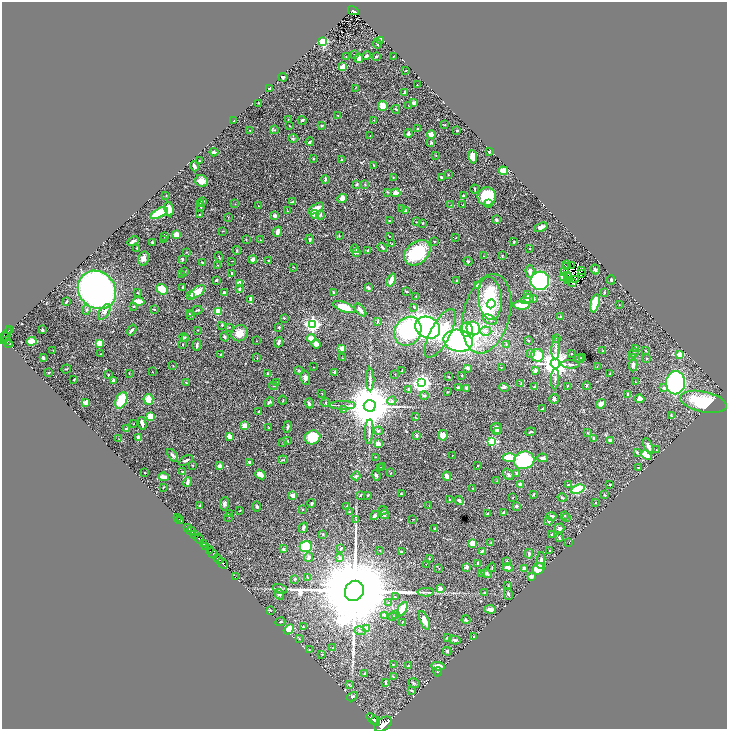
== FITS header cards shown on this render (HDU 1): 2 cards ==
NAXIS1  =                 1450
NAXIS2  =                 1453

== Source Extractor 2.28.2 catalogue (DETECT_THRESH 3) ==
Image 1450 x 1453 px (HDU 1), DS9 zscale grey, zoomed out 1/2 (1 PNG px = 2 x 2 image px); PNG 729 x 731 px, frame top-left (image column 2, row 1453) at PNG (2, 2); each listed source drawn as its Kron ellipse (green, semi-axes under 4 px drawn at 4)
Background 0.546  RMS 0.017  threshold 0.0514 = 3 sigma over >= 5 px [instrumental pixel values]
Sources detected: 563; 46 cannot appear on this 1/2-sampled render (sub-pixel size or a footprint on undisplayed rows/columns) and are neither listed nor drawn; of the other 517, the 500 brightest by FLUX_AUTO listed and drawn (17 fainter detections omitted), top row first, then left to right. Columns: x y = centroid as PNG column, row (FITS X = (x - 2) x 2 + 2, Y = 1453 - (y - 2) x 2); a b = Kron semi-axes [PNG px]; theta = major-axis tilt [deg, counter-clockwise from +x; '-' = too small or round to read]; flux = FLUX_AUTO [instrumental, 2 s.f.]
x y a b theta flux
353 11 6 2 -29 260
381 41 3 2 - 11
323 42 3 3 - 210
377 43 5 2 - 6.4
355 54 2 1 - 1.1
366 55 5 3 - 5
376 56 3 2 - 2.5
393 56 2 2 - 1
346 57 2 2 - 1.4
359 58 4 3 - 29
343 67 4 3 - 24
406 70 2 1 - 1.2
283 77 4 3 - 4.6
417 85 2 1 - 1.8
269 88 2 2 - 3.8
355 88 3 2 - 1.4
405 93 3 2 - 11
259 103 2 2 - 1.6
413 103 4 3 - 6.5
409 105 2 1 - 1.3
383 106 5 4 - 39
396 109 4 2 - 2.2
338 116 2 2 - 1.5
288 119 2 2 - 1.2
302 120 4 4 - 4.5
374 120 2 2 - 1.6
234 121 2 2 - 1.4
445 125 3 2 - 2
289 126 2 2 - 1.5
322 126 3 2 - 5.5
418 129 2 2 - 3.2
250 130 2 2 - 4.4
274 130 4 3 - 3
457 131 2 2 - 11
408 133 4 3 - 8.6
431 135 4 4 - 21
370 136 2 2 - 1.2
293 138 5 3 - 2.6
310 142 4 3 - 4.8
431 143 4 3 - 3.9
214 152 4 3 - 10
489 152 3 2 - 2.8
436 155 3 2 - 1.5
473 157 7 4 -83 26
313 159 3 2 - 1.7
199 160 3 3 - 2.2
342 160 4 2 - 3.1
374 165 2 2 - 2.9
194 166 5 2 - 8.9
503 171 4 3 - 64
448 175 2 2 - 1.2
393 177 3 2 - 2
441 177 3 2 - 4.3
325 179 4 2 - 4.4
201 181 6 5 - 29
356 184 4 2 - 3.5
365 184 3 2 - 2.5
475 189 4 2 - 3.1
388 192 3 3 - 2.3
396 193 5 4 - 22
166 195 3 2 - 1.9
464 196 2 2 - 13
487 197 9 9 - 150
342 198 5 4 - 17
202 201 3 2 - 4.2
293 202 4 2 - 5.6
201 203 3 3 - 2.6
235 204 2 2 - 1.1
488 204 4 2 - 6.3
451 205 2 2 - 1.2
463 205 3 2 - 3.1
258 206 2 1 - 1.3
200 207 4 2 - 1.9
402 208 3 2 - 1.8
169 209 7 4 -81 30
316 209 9 4 30 34
405 210 2 2 - 25
287 211 3 2 - 1.3
159 213 9 4 29 150
315 214 4 3 - 31
200 215 2 2 - 1.9
320 215 5 4 - 5.5
275 216 2 2 - 35
228 217 3 2 - 1.5
496 220 3 2 - 6.5
389 221 4 2 - 1.4
417 222 2 2 - 2.5
423 223 2 2 - 3.6
541 227 7 4 23 13
223 231 2 1 - 1.4
278 232 5 3 - 19
176 235 4 3 - 46
164 236 3 2 - 1.2
339 236 3 3 - 3
389 236 2 1 - 1.4
456 238 2 1 - 1
246 239 3 2 - 1.6
310 239 5 3 - 4
164 240 4 2 - 2.9
260 240 2 2 - 1.5
133 241 6 2 28 8.1
152 242 3 2 - 2.3
434 242 2 2 - 1.3
514 242 2 2 - 2
392 244 2 2 - 4.1
382 247 5 2 - 5.3
137 248 2 2 - 3.8
355 249 4 3 - 3.4
529 249 2 1 - 1.7
237 250 4 3 - 3
368 250 3 2 - 2.5
186 252 3 2 - 1.8
356 252 4 3 - 10
417 253 15 10 42 190
483 256 2 2 - 1.2
502 256 3 2 - 2.1
219 257 5 1 - 2
143 258 7 5 76 16
182 259 3 2 - 3.8
253 259 4 4 - 11
268 260 2 1 - 1.9
232 261 3 1 - 1.2
468 261 5 3 - 2.8
202 262 2 2 - 3.5
218 265 2 2 - 1.2
567 265 2 1 - 1.6
571 265 2 1 - 2.1
294 267 3 1 - 1.6
567 267 2 1 - 2
595 269 5 3 - 5.9
582 270 2 2 - 3.7
184 271 3 2 - 2.2
530 271 6 4 -86 14
564 271 2 1 - 1.9
232 273 3 2 - 3.2
182 274 3 2 - 1.9
581 274 2 1 - 1.6
567 276 2 1 - 4
563 277 4 3 - 17
568 278 2 1 - 1.3
576 279 2 1 - 1
216 280 3 2 - 4.3
391 280 7 3 64 29
567 280 4 1 - 6.5
611 280 4 3 - 4.1
457 281 3 2 - 2
540 281 9 9 - 480
573 282 2 1 - 2.1
239 283 4 3 - 30
478 286 3 3 - 21
183 287 3 3 - 3.6
368 288 3 3 - 6.8
162 289 6 4 -40 90
240 289 3 2 - 7.4
97 290 20 18 -45 1800
406 291 3 2 - 3.3
137 292 3 2 - 2.4
197 292 9 4 37 50
334 292 2 2 - 7.3
224 293 4 3 - 6.3
604 293 4 3 - 3.7
190 295 2 2 - 31
527 295 3 2 - 3.7
416 296 2 2 - 1.6
490 298 21 11 -84 220
251 299 4 2 - 12
527 299 6 4 22 8.9
534 299 3 2 - 6.9
67 301 2 2 - 4.1
139 301 5 3 - 66
595 303 9 3 77 120
491 304 4 4 - 29
522 305 8 3 -2 66
619 305 2 2 - 1.1
133 306 3 2 - 2
344 307 12 4 -20 65
414 307 3 2 - 4.5
154 309 3 2 - 2.3
86 310 5 4 - 5.9
198 310 5 2 - 3.5
360 310 8 3 -51 18
104 312 9 5 57 15
218 312 4 3 - 75
189 314 2 2 - 2.6
487 314 40 23 75 210
191 315 2 2 - 4.4
561 317 3 2 - 4.7
284 318 2 2 - 3.9
490 320 8 4 -25 7.2
378 321 3 3 - 4.4
313 324 4 4 - 970
222 325 2 2 - 9
229 327 3 3 - 2.1
279 327 2 2 - 9.3
428 328 13 10 -25 630
473 328 7 6 - 250
9 330 2 1 - 36
42 330 3 2 - 3.6
132 330 6 2 52 9.1
197 330 2 2 - 1.3
466 330 7 6 - 67
408 331 15 13 56 340
486 331 5 4 - 11
239 333 8 7 - 36
440 333 27 10 62 100
6 335 9 2 66 190
3 336 4 2 - 600
184 337 4 3 - 5.8
225 337 5 2 - 4
557 338 4 2 - 2.3
186 339 3 2 - 2.3
311 339 4 3 - 52
6 341 4 2 - 270
31 341 5 3 - 49
257 341 2 1 - 1.3
458 341 15 11 -12 610
528 341 2 2 - 1.8
279 342 5 3 - 9.7
8 343 4 2 - 150
99 343 4 3 - 51
183 344 3 2 - 2
316 344 5 4 - 19
506 344 3 3 - 2.6
197 345 6 2 87 6.9
342 348 4 4 - 13
556 348 11 3 87 9.7
636 348 4 3 - 7.3
53 350 2 2 - 1.4
603 351 2 2 - 7.5
646 351 2 2 - 2.7
531 353 4 3 - 5
634 353 5 3 - 3.4
101 354 2 1 - 1.1
221 354 2 2 - 3.4
571 354 3 2 - 1.2
537 355 6 6 - 88
680 355 4 3 - 57
582 357 2 2 - 2
43 358 3 2 - 9.7
257 358 3 2 - 2.2
343 358 3 2 - 2.3
633 358 3 3 - 13
647 358 2 2 - 1.6
579 359 5 2 - 2.3
555 364 5 4 - 5100
570 364 9 3 -2 8.2
633 365 6 3 87 10
173 366 2 2 - 1.6
597 366 2 2 - 1
313 367 2 2 - 1
501 367 2 1 - 2.1
467 368 4 2 - 5.6
66 369 5 2 - 2.2
402 370 2 1 - 1.7
299 371 5 4 - 3.8
535 371 3 3 - 13
49 372 2 2 - 3.7
152 372 2 1 - 1.2
335 372 3 2 - 11
129 373 2 2 - 1.1
268 374 3 2 - 3.1
395 374 2 2 - 1.6
610 374 3 2 - 1.9
108 375 3 2 - 2.7
462 375 2 1 - 1.7
448 377 2 2 - 1.5
305 378 7 5 -76 12
555 379 10 3 87 7.6
74 380 2 2 - 2.8
113 380 3 2 - 8.4
370 380 12 3 -89 8.8
276 382 3 2 - 2.6
636 382 3 1 - 1.3
186 383 3 2 - 2.7
422 383 4 4 - 1700
675 383 11 9 88 1000
521 384 4 2 - 2.8
273 386 4 2 - 2.1
567 386 3 2 - 1.3
586 386 4 3 - 3.8
458 387 3 2 - 6.9
504 387 5 4 - 4.7
535 387 2 2 - 7
467 388 3 2 - 11
664 388 3 3 - 8.6
409 389 4 3 - 3.3
447 392 2 2 - 2.1
322 394 2 1 - 1.8
424 395 4 2 - 5.2
628 395 4 2 - 6.1
148 399 5 5 - 41
554 399 5 4 - 7
640 399 5 4 - 13
121 400 9 5 66 100
283 400 4 2 - 1.7
392 401 4 4 - 5.2
86 402 3 3 - 27
269 402 5 3 - 5.2
703 402 24 10 -12 190
309 403 5 3 - 7.6
326 403 4 3 - 3.4
601 404 5 4 - 19
343 405 13 3 0 11
370 406 6 5 - 21000
542 409 4 2 - 2.9
343 410 3 3 - 4.2
259 411 2 2 - 4.9
671 415 4 2 - 4.4
151 417 4 4 - 67
415 417 2 2 - 1.9
142 423 6 3 -77 13
133 424 2 1 - 1
245 425 2 2 - 54
269 427 2 2 - 1.7
287 427 6 3 79 5.5
127 429 3 3 - 13
496 429 5 5 - 18
378 431 4 4 - 5.1
497 431 3 3 - 6
369 432 12 3 87 11
531 432 5 2 - 5.3
588 433 4 3 - 2.7
416 435 3 2 - 4.8
443 435 5 4 - 36
229 436 4 2 - 32
138 437 3 2 - 38
312 437 8 7 - 88
594 438 3 3 - 9.5
119 439 2 2 - 1
287 441 3 3 - 2.1
492 441 3 3 - 230
610 441 3 2 - 12
283 442 2 2 - 1
378 444 3 3 - 35
648 446 8 3 -66 19
656 450 2 2 - 1.2
637 452 4 3 - 3.5
173 455 7 4 -52 10
452 455 3 2 - 1
646 455 6 3 -40 74
375 457 2 1 - 1.2
509 457 7 3 -3 89
543 458 5 2 - 14
186 460 8 3 28 8.8
283 460 5 3 - 4.2
524 460 10 9 - 230
249 463 3 2 - 8.9
193 465 3 2 - 1.7
219 466 2 2 - 30
477 466 2 2 - 1.6
380 467 2 2 - 1.4
382 467 2 2 - 1.3
638 467 3 2 - 1.6
183 472 3 3 - 2.9
144 473 2 2 - 2.4
391 473 3 2 - 1.5
516 473 4 3 - 5.1
260 474 5 3 - 48
508 474 6 4 -52 6.4
376 475 5 4 - 5.2
356 476 4 3 - 5.5
447 476 5 3 - 18
164 477 5 3 - 30
497 481 3 2 - 2
187 482 5 3 - 12
521 484 3 2 - 7.6
568 485 3 2 - 3.4
610 485 2 2 - 2.9
163 487 2 2 - 1.8
473 489 3 3 - 3.6
578 489 7 4 23 230
401 494 2 2 - 2.2
533 494 2 2 - 5.2
361 495 3 2 - 1.6
368 495 3 3 - 2.3
605 495 4 2 - 2.1
293 496 4 3 - 21
513 498 3 2 - 1.7
562 498 4 2 - 3.6
449 499 3 2 - 2.7
459 500 4 3 - 11
312 503 4 3 - 5.3
596 503 2 2 - 2.7
224 504 7 4 86 7.7
200 506 3 2 - 3.1
257 506 5 3 - 5.1
346 506 4 2 - 2.5
429 506 2 2 - 1.1
517 506 2 2 - 14
240 510 2 1 - 1.9
303 510 3 2 - 1.7
383 510 4 3 - 14
350 512 3 2 - 1.6
503 513 3 2 - 5.7
229 514 3 2 - 3.3
488 514 3 2 - 1.7
374 515 5 3 - 7.4
384 515 5 4 - 12
565 515 2 2 - 4.7
551 516 5 3 - 17
177 517 2 1 - 21
229 517 3 2 - 1
567 518 3 2 - 1.5
179 519 2 1 - 11
413 519 3 1 - 1.2
356 520 3 2 - 2.4
181 521 2 1 - 43
548 521 4 3 - 3.8
187 527 2 1 - 170
303 528 5 3 - 7.6
435 528 3 2 - 4.3
560 528 5 4 - 9.4
191 531 4 2 - 1000
194 534 3 1 - 410
323 534 2 2 - 3.4
551 535 2 2 - 4.9
559 538 3 3 - 5.7
199 539 5 2 - 1700
569 542 2 1 - 1.1
203 543 4 2 - 500
473 543 3 3 - 51
491 543 4 2 - 1.7
206 546 4 2 - 500
306 547 6 5 - 160
341 548 3 2 - 4.9
283 549 3 3 - 6.6
209 550 3 1 - 260
550 550 2 2 - 1.3
380 551 3 2 - 1.3
482 551 3 3 - 4.1
401 552 3 2 - 5.6
213 553 5 2 - 200
529 554 5 3 - 6.4
309 557 5 3 - 17
339 557 3 2 - 2.5
429 558 2 2 - 1.9
218 559 5 2 - 1100
507 561 3 3 - 3.2
541 561 8 4 86 14
478 563 3 2 - 4.3
223 564 6 2 -45 990
426 564 2 2 - 1.1
466 567 3 3 - 14
492 567 5 2 - 2.4
508 567 5 3 - 17
439 568 3 2 - 2.1
524 568 3 2 - 9.7
538 569 6 5 - 44
486 573 5 4 - 7.8
481 574 4 2 - 2
532 576 2 2 - 27
235 577 2 1 - 16
308 578 3 2 - 2
295 579 4 3 - 3.5
508 586 2 1 - 1
440 588 4 3 - 16
280 589 7 4 -17 7.5
354 591 10 9 - 120000
426 592 8 2 0 6.7
485 592 4 3 - 3.4
279 594 6 4 -62 5.1
508 594 6 3 -79 3.8
395 597 3 2 - 1.5
388 602 3 2 - 1.2
402 609 8 4 59 56
490 609 6 4 -6 16
270 610 4 2 - 1.9
385 615 4 3 - 3.6
395 615 3 3 - 4.1
393 616 4 3 - 3.7
424 620 10 3 -67 33
466 620 4 3 - 7.9
280 622 5 3 - 3.6
402 622 4 2 - 1.8
303 627 3 2 - 3.2
367 628 2 2 - 25
289 629 6 3 43 71
360 631 6 4 -18 5.9
474 637 2 1 - 2.4
447 638 3 2 - 4.3
299 639 3 2 - 1.4
455 640 6 3 -15 6.2
333 647 3 2 - 1.4
309 650 2 2 - 2.2
447 651 4 3 - 5.1
322 654 3 2 - 1.6
393 664 3 2 - 1.5
408 666 3 2 - 5
438 666 6 3 -10 28
437 672 4 2 - 2.6
365 673 3 2 - 3.5
393 677 3 2 - 1.9
386 682 3 2 - 5.2
414 683 6 3 -30 4.8
349 684 3 2 - 2.2
411 690 4 3 - 3.6
352 697 6 3 30 6.4
372 719 7 2 -40 1300
376 721 5 4 - 2500
383 724 10 6 34 6800
At the frame edge (FLAGS 8, measured only in part): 1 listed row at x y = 383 724
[17 fainter detections neither listed nor drawn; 46 sub-pixel or undisplayed-footprint detections neither listed nor drawn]